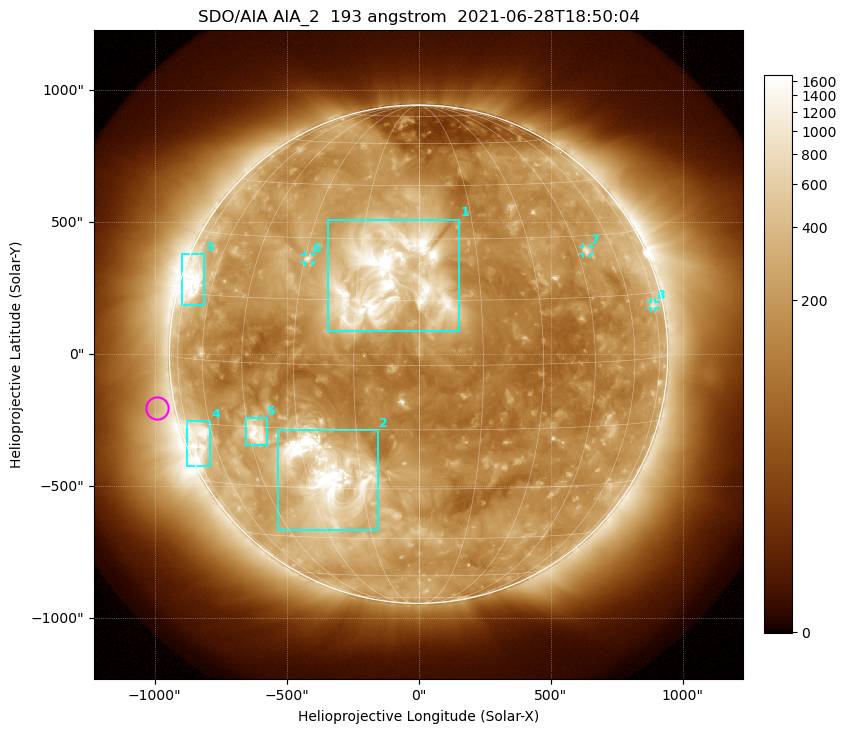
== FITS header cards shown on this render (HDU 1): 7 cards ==
TELESCOP= 'SDO/AIA '           / For AIA: SDO/AIA
INSTRUME= 'AIA_2   '           / For AIA: AIA_ATA1, AIA_ATA2, AIA_ATA3 or AIA_AT
WAVELNTH=                  193 / [angstrom] Wavelength
WAVEUNIT= 'angstrom'           / Wavelength unit: angstrom
DATE-OBS= '2021-06-28T18:50:04.843' / [ISO] Date when observation started; ISO 8
CTYPE1  = 'HPLN-TAN'           / CTYPE1: HPLN
CTYPE2  = 'HPLT-TAN'           / CTYPE2: HPLT

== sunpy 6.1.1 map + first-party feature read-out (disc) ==
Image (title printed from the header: SDO/AIA AIA_2  193 angstrom  2021-06-28T18:50:04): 1024 x 1024 px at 2.4 arcsec/px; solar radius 944 arcsec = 393 px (full disc in frame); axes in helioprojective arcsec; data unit not stated in the header (colour bar unlabelled)
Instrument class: DISC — disc imager (sunpy class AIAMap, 193 A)
Bright regions (active regions / flare kernels): reference = the median radial profile (limb darkening/brightening removed); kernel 9 px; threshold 5 sigma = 394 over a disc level ~175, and >= 1.15x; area >= 12 px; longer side >= 9 px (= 22 arcsec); searched inside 0.97 R_sun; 8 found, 8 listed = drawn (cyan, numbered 1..; 3 of them under ~33 arcsec drawn as corner ticks so the feature stays visible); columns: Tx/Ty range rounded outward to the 5 arcsec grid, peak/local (2 s.f.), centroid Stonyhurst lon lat
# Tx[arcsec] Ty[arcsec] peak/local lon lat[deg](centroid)
1 -345..155 85..510 23 -7 +20
2 -535..-150 -670..-285 21 -24 -27
3 -895..-810 185..380 11 -70 +18
4 -880..-790 -425..-255 5.8 -68 -19
5 -655..-575 -345..-240 9.3 -43 -16
6 -435..-405 350..375 4.8 -29 +25
7 625..650 380..405 4.6 +49 +26
8 880..900 175..200 3 +74 +12
Off-limb structures (1.02-1.3 R_sun): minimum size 162 px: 3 found; the strongest spans PA ~50..130 deg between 1.02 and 1.3 R_sun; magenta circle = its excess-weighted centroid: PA ~100 deg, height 1.07 R_sun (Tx ~-990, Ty ~-205 arcsec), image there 1.5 x the reference